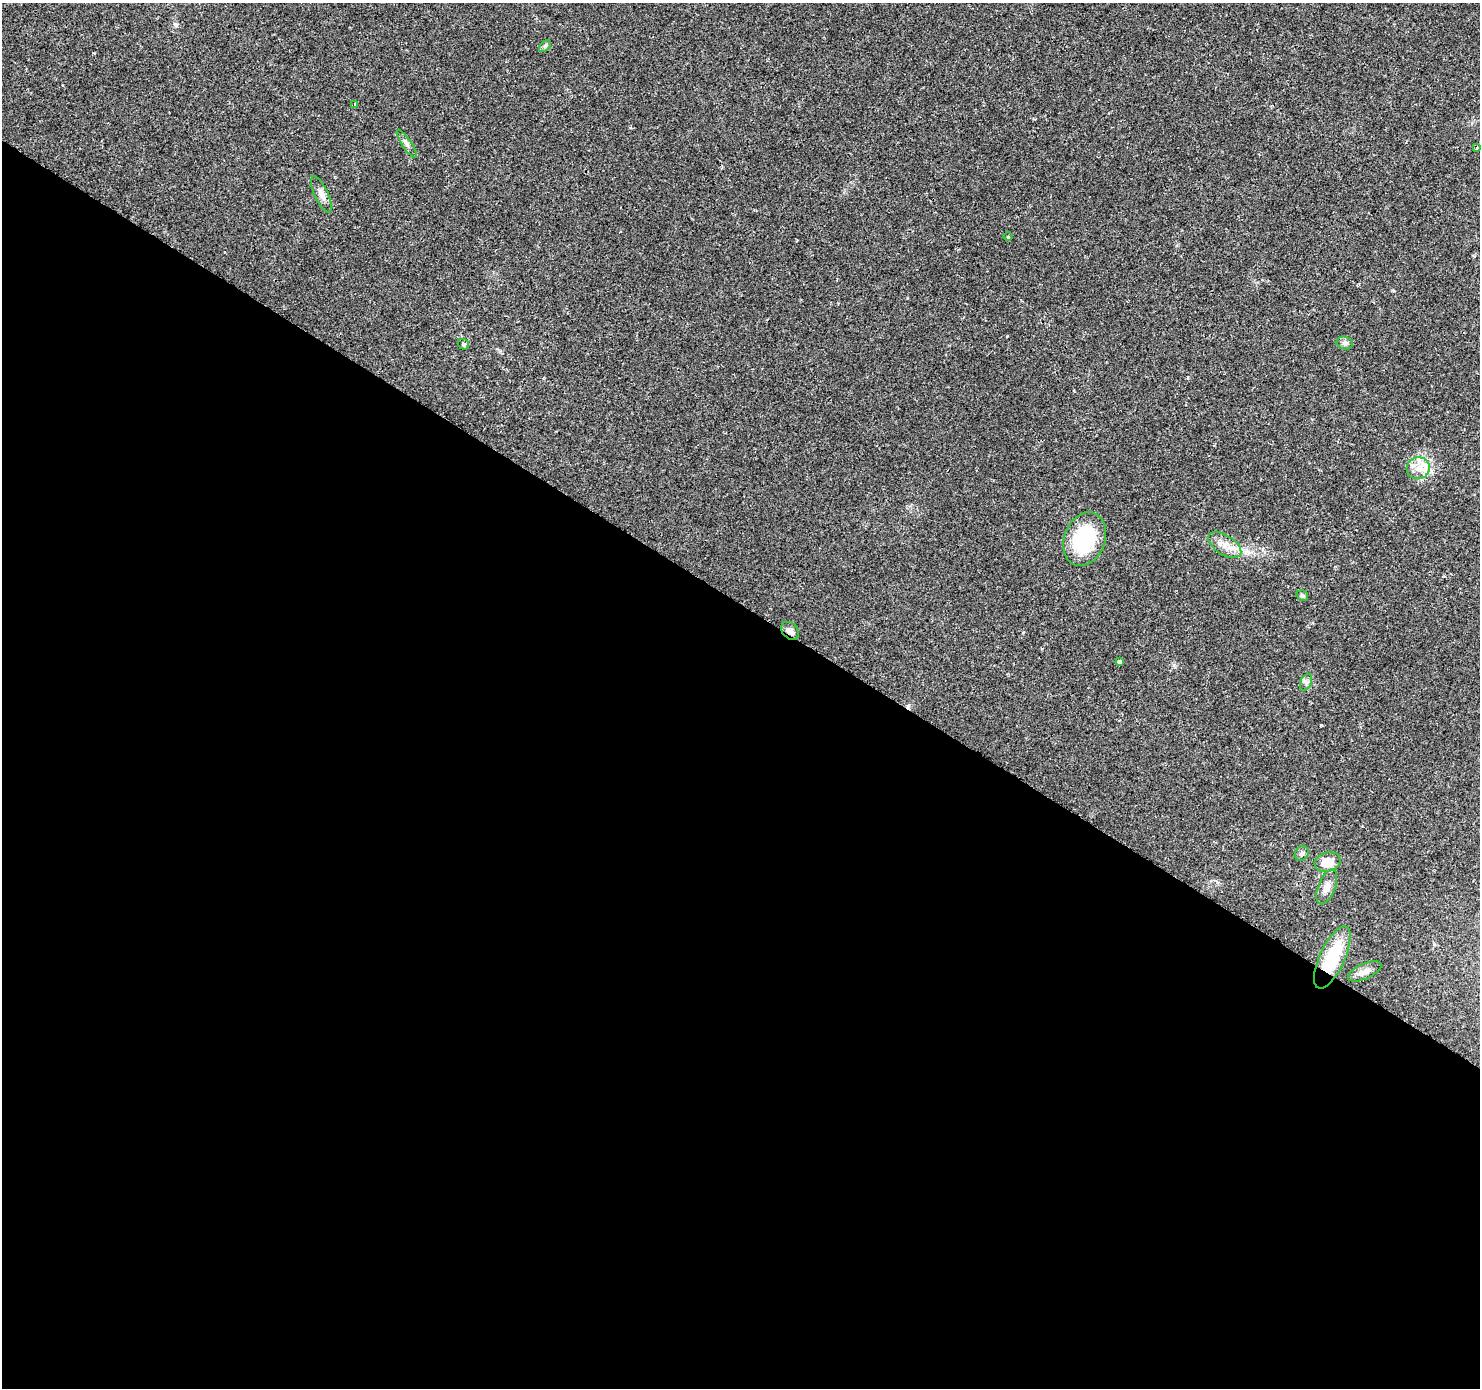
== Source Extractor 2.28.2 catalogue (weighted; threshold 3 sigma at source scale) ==
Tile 14 of 4 x 4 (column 2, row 4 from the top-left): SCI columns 1496-2973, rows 260-1645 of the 5936 x 5993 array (HDU 1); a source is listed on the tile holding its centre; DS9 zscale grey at full resolution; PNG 1482 x 1390 px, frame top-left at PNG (2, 3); each listed source drawn as its Kron ellipse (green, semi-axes under 4 px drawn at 4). Shown black and unused: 57% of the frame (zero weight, under 2 of 3 exposures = <1% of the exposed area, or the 3 px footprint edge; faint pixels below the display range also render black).
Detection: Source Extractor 2.28.2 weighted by HDU 2 'WHT'; one run over the whole footprint, this tile lists its part. Background 0.0372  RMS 0.0044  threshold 0.0198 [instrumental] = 3 sigma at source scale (4.5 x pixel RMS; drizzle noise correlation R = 1.50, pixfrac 1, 0.0396/0.0396 arcsec/px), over >= 5 px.
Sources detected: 21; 1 inside a brighter listed object's ellipse — not listed separately; the other 20 listed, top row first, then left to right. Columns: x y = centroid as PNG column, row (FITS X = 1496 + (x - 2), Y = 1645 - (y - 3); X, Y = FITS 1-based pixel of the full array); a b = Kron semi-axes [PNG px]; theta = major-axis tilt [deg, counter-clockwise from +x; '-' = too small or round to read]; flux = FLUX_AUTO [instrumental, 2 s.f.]
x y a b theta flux
545 46 7 4 46 0.79
355 104 3 2 - 0.34
407 144 16 4 -56 1.6
1477 148 3 2 - 0.55
321 194 20 6 -65 2.9
1008 237 5 3 - 0.4
1345 343 8 6 -13 1.3
463 344 6 5 - 0.72
1418 468 11 11 - 4.6
1085 539 27 20 69 30
1225 545 18 10 -32 5.1
1302 595 6 5 - 0.75
790 631 10 7 -46 1.9
1119 662 3 3 - 3.8
1306 682 9 5 66 1.2
1302 853 8 6 48 1.4
1328 862 13 9 16 7.2
1327 887 18 8 69 3.5
1332 958 34 12 65 23
1365 971 18 7 24 2.9
Overlapping masked pixels (flux is a lower limit): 2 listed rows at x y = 790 631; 1332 958
Unlisted compact peaks at least as high as the median listed source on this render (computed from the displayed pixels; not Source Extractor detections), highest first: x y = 1007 336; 907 298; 1393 291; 1174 665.